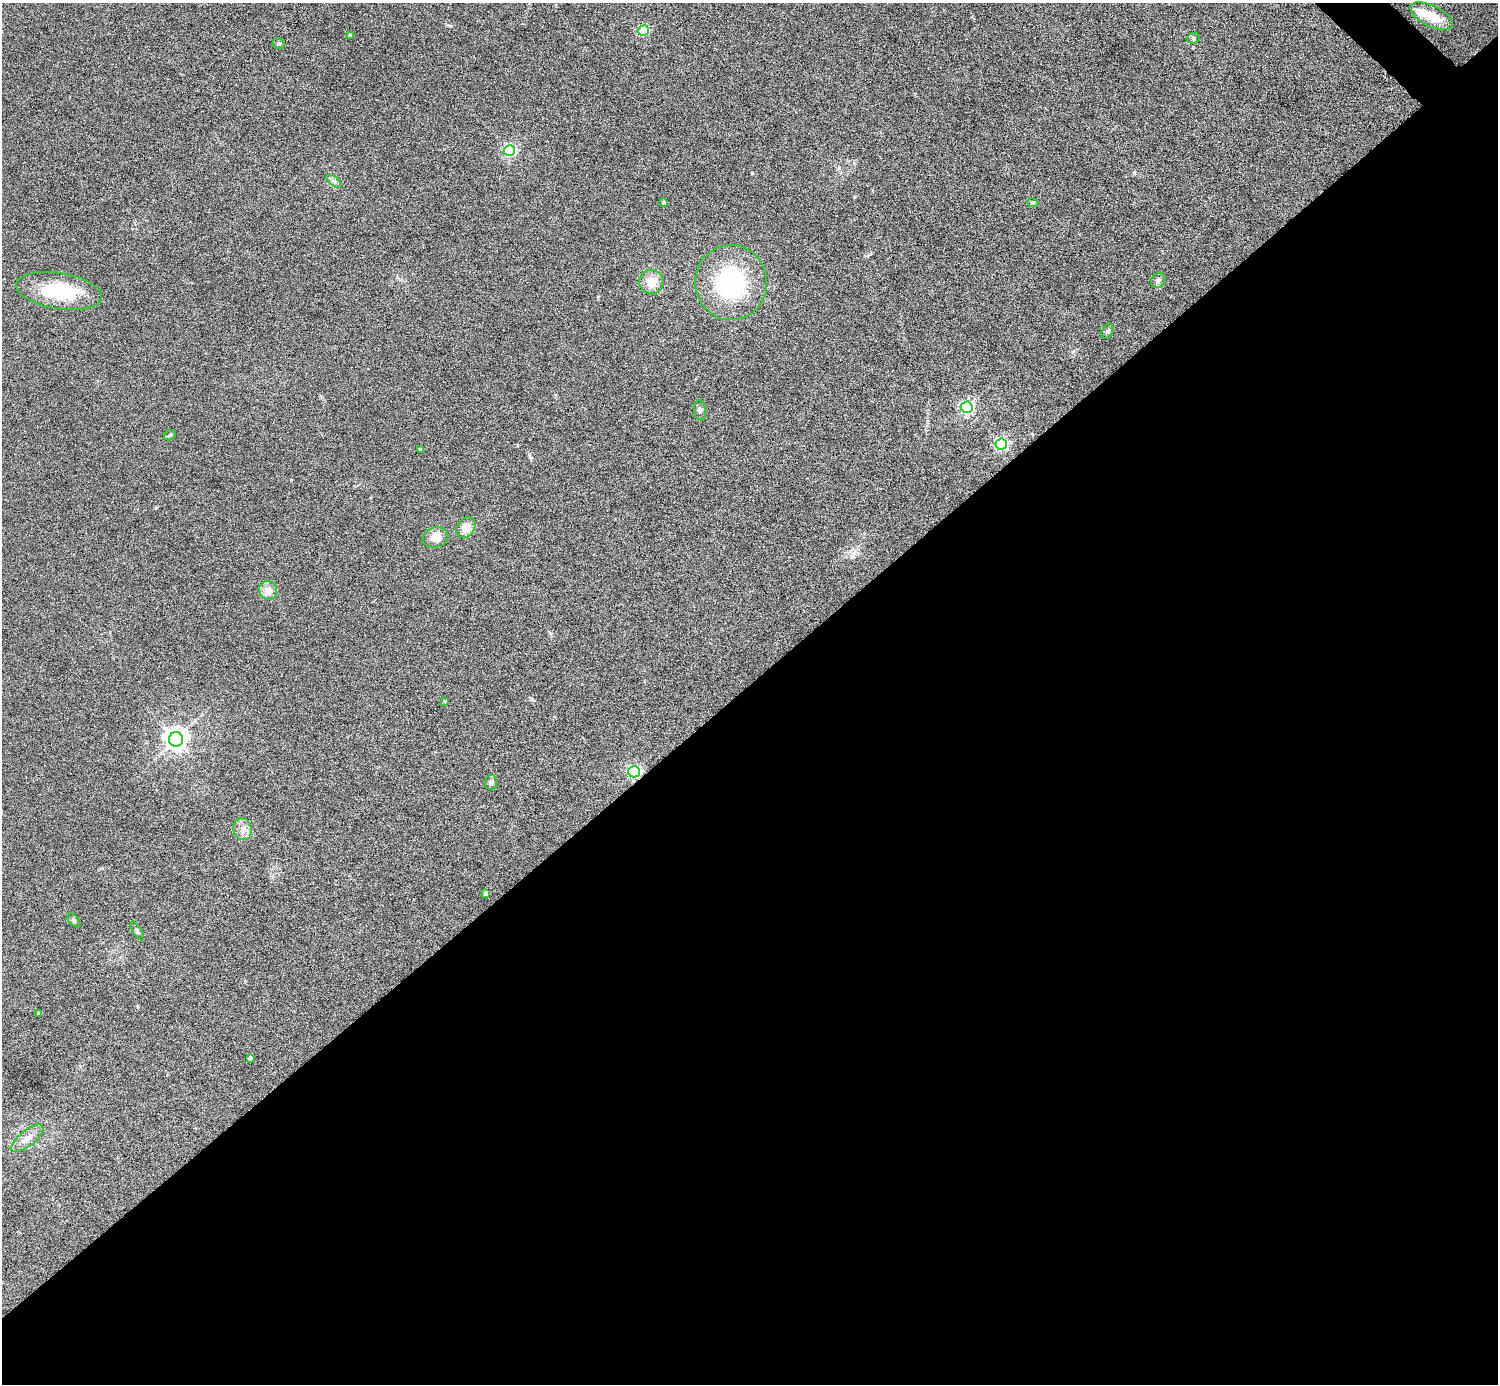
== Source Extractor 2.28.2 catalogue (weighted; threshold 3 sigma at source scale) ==
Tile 15 of 4 x 4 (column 3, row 4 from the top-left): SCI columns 2991-4486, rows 298-1679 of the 5981 x 5981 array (HDU 1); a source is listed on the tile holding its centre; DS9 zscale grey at full resolution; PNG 1500 x 1386 px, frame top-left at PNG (2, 3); each listed source drawn as its Kron ellipse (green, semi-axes under 4 px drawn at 4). Shown black and unused: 51% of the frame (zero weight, under 4 of 8 exposures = <1% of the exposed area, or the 3 px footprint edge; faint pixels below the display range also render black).
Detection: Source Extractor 2.28.2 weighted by HDU 2 'WHT'; one run over the whole footprint, this tile lists its part. Background 0.0442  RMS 0.0039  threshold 0.0158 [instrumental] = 3 sigma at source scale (4.09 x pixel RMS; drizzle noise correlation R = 1.36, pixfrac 0.8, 0.05/0.05 arcsec/px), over >= 5 px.
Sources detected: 34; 1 inside a brighter object's white glare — neither listed nor drawn; the other 33 listed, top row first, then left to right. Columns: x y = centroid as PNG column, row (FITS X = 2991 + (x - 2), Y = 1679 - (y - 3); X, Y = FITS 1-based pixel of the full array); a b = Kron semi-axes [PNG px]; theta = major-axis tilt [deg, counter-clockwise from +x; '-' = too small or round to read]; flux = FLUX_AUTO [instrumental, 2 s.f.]
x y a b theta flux
1432 16 23 10 -25 8
644 31 5 5 - 23
350 36 4 3 - 1.1
1193 38 6 5 - 0.62
278 44 6 5 - 0.57
509 150 5 5 - 54
334 181 8 4 -37 0.88
664 202 4 3 - 1
1033 203 5 4 - 0.44
1158 280 8 6 55 1
652 282 12 12 - 5
731 282 37 36 - 36
59 291 43 18 -9 20
1108 331 8 5 60 0.71
967 407 6 5 - 74
700 410 10 6 -84 0.95
170 435 6 5 - 0.55
1001 444 5 5 - 61
420 449 3 3 - 0.35
466 527 11 8 55 4.5
436 537 13 10 14 3.8
268 591 10 9 - 3.6
445 701 4 4 - 0.4
176 739 7 7 - 270
634 772 6 5 - 65
491 782 7 6 - 1.1
243 829 11 9 -73 2.3
486 894 4 4 - 1.2
74 920 8 5 -46 0.72
137 931 10 4 -59 0.64
39 1013 4 3 - 0.41
250 1058 4 4 - 1.1
27 1138 20 8 38 3.1
Overlapping masked pixels (flux is a lower limit): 1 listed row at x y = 634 772
Unlisted compact peaks at least as high as the median listed source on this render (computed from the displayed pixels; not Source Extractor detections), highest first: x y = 550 633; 1134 172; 450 26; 529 455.